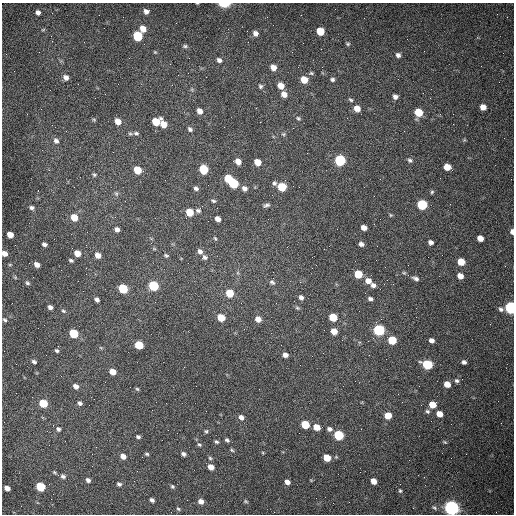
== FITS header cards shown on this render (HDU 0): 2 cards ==
NAXIS1  =                  512 /fastest changing axis
NAXIS2  =                  512 /next to fastest changing axis

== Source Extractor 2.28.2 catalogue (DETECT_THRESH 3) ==
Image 512 x 512 px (HDU 0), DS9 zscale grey, 1 PNG px = 1 image px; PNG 516 x 516 px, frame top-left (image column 1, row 512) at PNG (2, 3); no overlay
Background 1480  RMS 22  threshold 65.6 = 3 sigma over >= 5 px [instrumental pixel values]
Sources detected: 174; all 174 listed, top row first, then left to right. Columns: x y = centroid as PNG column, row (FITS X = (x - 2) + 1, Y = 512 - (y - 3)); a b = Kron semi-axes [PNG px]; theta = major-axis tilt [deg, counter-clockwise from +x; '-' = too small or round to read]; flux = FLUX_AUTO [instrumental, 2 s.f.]
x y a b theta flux
197 3 4 2 - 1000
224 4 7 3 1 58000
146 11 6 5 - 6300
38 12 5 4 - 5300
143 29 6 5 - 15000
43 30 6 3 20 1300
320 31 6 5 - 32000
255 33 6 6 - 7400
51 36 3 2 - 1400
138 36 6 5 - 91000
348 44 6 4 1 2100
185 46 7 4 8 2600
155 52 5 4 - 1600
398 55 6 5 - 4700
219 60 6 5 - 5000
273 67 6 5 - 12000
311 73 6 5 - 2200
66 77 7 6 - 7100
332 79 6 5 - 3300
304 80 6 6 - 23000
260 86 6 5 - 2900
281 86 6 5 - 15000
105 94 2 2 - 810
284 94 7 6 - 11000
395 97 5 5 - 5600
351 100 7 5 -38 2800
483 107 5 5 - 12000
357 108 7 6 - 13000
200 111 6 5 - 8800
418 112 6 5 - 40000
298 118 6 5 - 2500
94 120 5 4 - 1800
118 121 6 5 - 14000
156 122 6 6 - 35000
163 124 7 5 -63 16000
293 128 2 2 - 720
190 129 6 5 - 3500
404 131 2 2 - 680
136 133 7 5 -17 3300
130 134 7 4 -8 2400
284 134 6 5 - 2100
464 140 6 4 17 1600
56 141 7 6 - 5500
340 160 6 6 - 150000
410 160 7 5 -30 3400
238 161 6 5 - 11000
258 162 6 5 - 22000
447 167 6 5 - 20000
204 169 6 5 - 66000
137 170 6 5 - 33000
94 175 6 5 - 2500
228 178 6 5 - 45000
233 183 6 5 - 110000
274 183 6 5 - 3000
282 187 6 5 - 50000
196 188 6 5 - 4100
244 188 6 5 - 6200
432 192 5 4 - 2200
116 194 7 5 -69 2900
213 201 7 4 -29 2500
266 205 8 4 15 3500
422 205 6 6 - 110000
32 208 6 5 - 3700
198 210 7 6 - 3900
189 212 6 5 - 32000
391 215 5 4 - 1600
74 217 6 6 - 22000
218 219 5 4 - 8500
364 228 5 5 - 8500
117 229 5 4 - 5800
512 232 5 4 - 5600
10 235 5 5 - 14000
215 238 5 3 - 1700
480 238 5 5 - 11000
431 242 6 5 - 5200
44 244 5 4 - 4300
361 244 5 4 - 5000
154 249 6 4 -19 1500
324 249 2 2 - 650
200 251 6 5 - 5800
5 253 5 4 - 9500
77 253 6 5 - 16000
98 255 6 5 - 11000
166 255 6 4 -25 2200
204 257 8 6 1 4500
71 260 5 4 - 2600
461 262 6 5 - 26000
37 264 5 4 - 8700
312 268 2 2 - 850
358 274 6 5 - 42000
460 276 6 5 - 11000
15 277 5 4 - 1700
416 279 8 5 -25 4500
368 281 7 6 - 11000
272 282 8 6 -32 3600
27 283 6 5 - 2900
373 285 6 5 - 5300
153 286 6 5 - 99000
123 289 6 5 - 84000
230 293 6 5 - 37000
301 297 6 5 - 5000
370 299 5 4 - 3900
97 300 5 4 - 4600
276 303 3 2 - 1200
50 307 5 4 - 5100
297 308 6 5 - 2400
511 308 6 5 - 270000
501 309 7 6 - 4100
63 311 7 4 -26 2400
221 317 6 5 - 32000
333 317 6 5 - 41000
258 319 6 5 - 12000
381 319 2 2 - 950
5 320 6 4 -42 2500
379 330 6 5 - 200000
334 331 6 5 - 16000
74 333 6 5 - 65000
392 340 6 5 - 50000
431 340 5 4 - 6100
139 345 6 5 - 54000
101 348 6 3 -19 1600
57 351 6 5 - 2700
285 355 5 5 - 7400
34 362 5 4 - 3200
464 362 4 4 - 4200
427 364 6 5 - 110000
113 372 6 5 - 17000
456 381 6 5 - 3200
447 384 5 5 - 15000
76 386 6 5 - 7400
137 389 5 4 - 1800
43 403 6 5 - 48000
80 403 6 4 -33 3900
432 405 5 5 - 25000
427 411 6 5 - 3100
439 414 6 5 - 16000
388 416 6 5 - 22000
241 417 6 5 - 6500
189 421 2 2 - 650
305 424 6 5 - 50000
317 427 6 5 - 17000
58 429 7 6 - 4000
329 429 7 6 - 4600
206 431 5 4 - 2300
339 435 6 5 - 99000
138 437 4 3 - 3100
227 440 5 4 - 2900
216 442 6 4 -29 2300
445 442 6 4 -27 1700
199 445 6 4 -45 2400
232 450 6 4 -45 2000
147 454 5 3 - 2100
183 454 5 4 - 4000
123 456 6 5 - 10000
210 458 6 4 -45 2100
327 458 6 5 - 28000
211 467 5 5 - 13000
54 472 6 4 -36 1900
63 476 7 5 -31 4200
88 480 6 5 - 4800
374 481 5 5 - 13000
287 482 5 4 - 8100
119 484 6 5 - 3200
172 486 6 5 - 2300
40 487 6 5 - 75000
7 488 5 4 - 9000
400 491 6 4 -74 2100
316 498 2 2 - 3400
152 500 4 4 - 4200
201 501 6 5 - 8200
246 501 6 4 -3 1900
434 508 8 4 -36 2700
451 508 6 6 - 710000
178 509 6 4 -39 2100
At the frame edge (FLAGS 8, measured only in part): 6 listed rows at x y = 197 3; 224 4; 512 232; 5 253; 511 308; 451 508